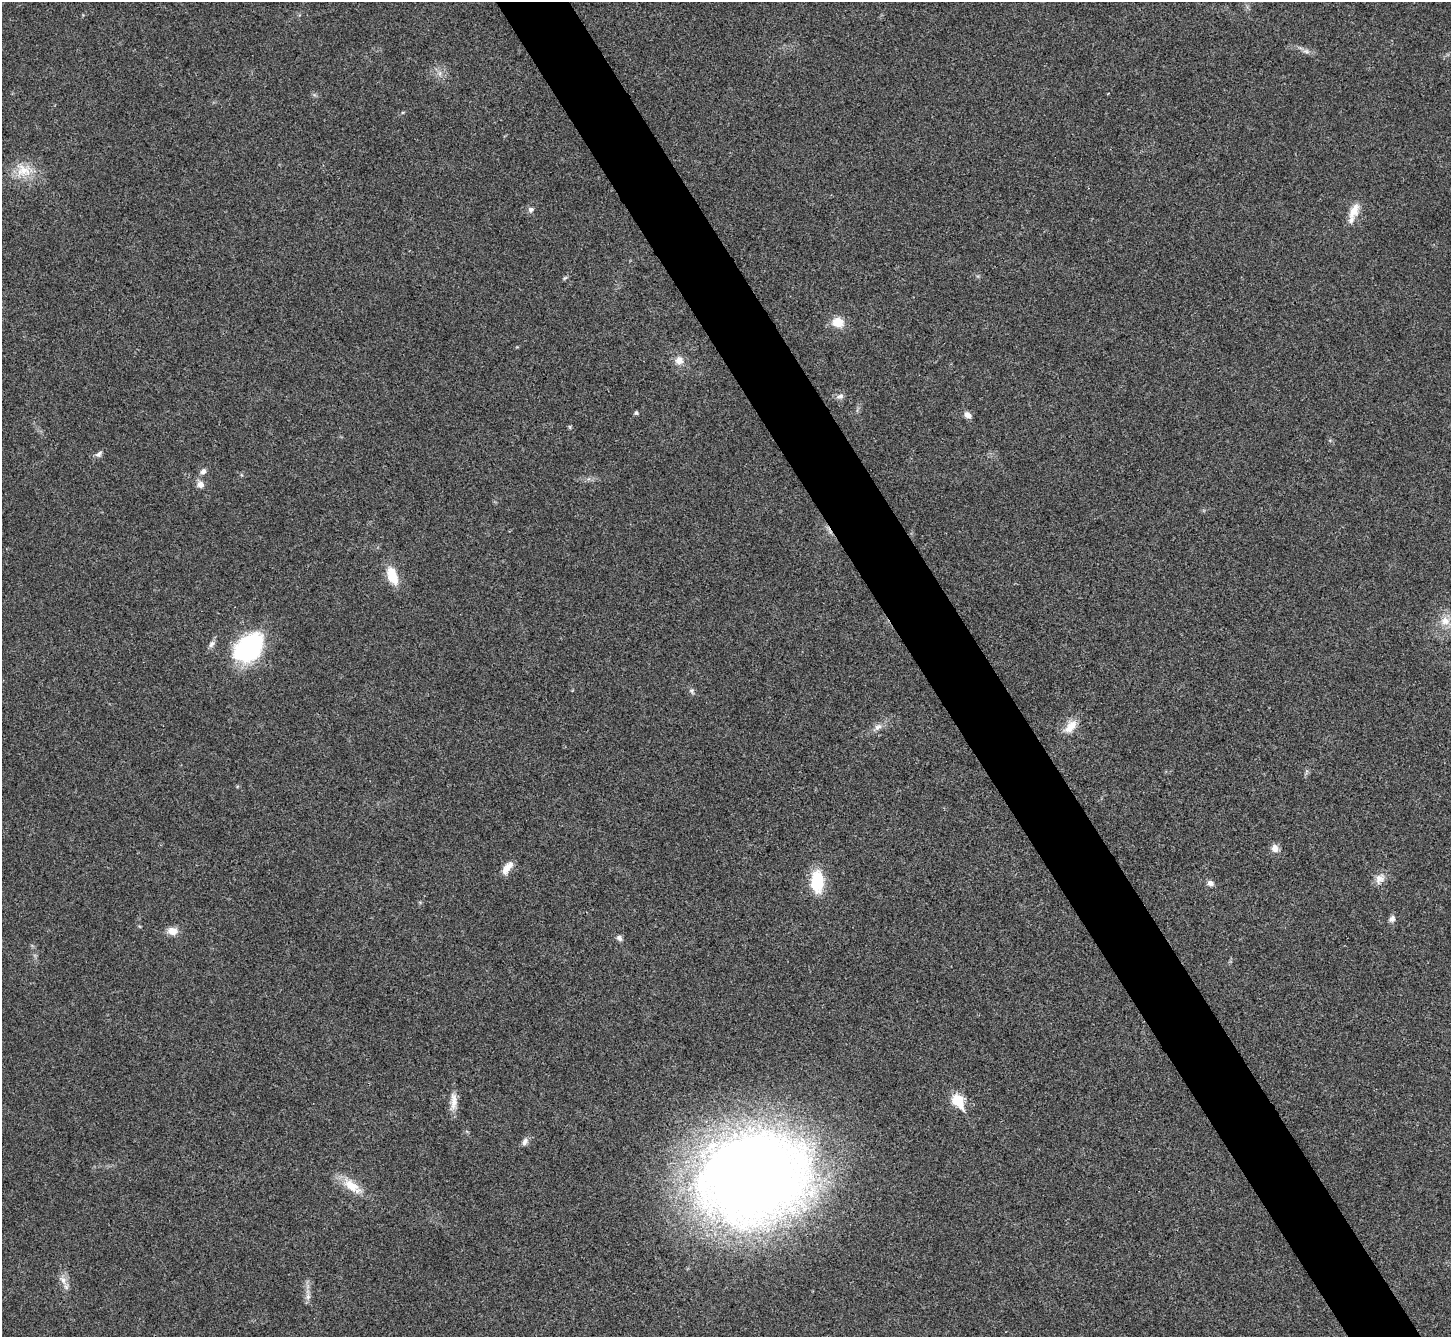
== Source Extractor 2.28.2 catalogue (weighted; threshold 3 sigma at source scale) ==
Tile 6 of 4 x 4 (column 2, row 2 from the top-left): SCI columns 1455-2903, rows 2966-4300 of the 5803 x 5795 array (HDU 1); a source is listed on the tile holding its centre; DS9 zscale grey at full resolution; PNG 1453 x 1339 px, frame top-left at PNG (2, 2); no overlay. Shown black and unused: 5% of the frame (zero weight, under 3 of 4 exposures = <1% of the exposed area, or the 3 px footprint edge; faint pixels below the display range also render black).
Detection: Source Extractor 2.28.2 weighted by HDU 2 'WHT'; one run over the whole footprint, this tile lists its part. Background 0.0214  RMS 0.0045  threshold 0.0201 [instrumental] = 3 sigma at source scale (4.5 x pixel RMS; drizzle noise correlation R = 1.50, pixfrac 1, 0.05/0.05 arcsec/px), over >= 5 px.
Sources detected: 36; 1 inside a brighter listed object's ellipse — not listed separately; the other 35 listed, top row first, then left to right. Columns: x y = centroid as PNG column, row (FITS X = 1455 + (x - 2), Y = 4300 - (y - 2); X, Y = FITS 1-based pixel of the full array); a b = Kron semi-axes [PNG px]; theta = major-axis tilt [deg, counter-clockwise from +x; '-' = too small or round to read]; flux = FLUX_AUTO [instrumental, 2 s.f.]
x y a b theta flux
1306 51 7 4 -19 1.1
23 170 22 17 -19 9.3
531 209 8 6 5 1.4
1354 211 22 10 64 6
565 278 8 3 45 0.62
838 322 8 7 - 9.9
679 360 11 10 - 3.2
840 396 10 6 8 1.5
636 413 6 5 - 0.7
968 415 8 6 -41 2.4
99 454 11 5 38 1.4
203 471 8 6 41 1.6
200 484 9 9 - 2.3
392 576 21 11 -70 10
1445 621 14 12 -20 5.1
212 644 10 7 55 1.7
249 648 33 22 44 56
692 691 6 5 - 0.89
878 727 11 7 30 2.2
1070 727 21 10 48 5.7
1275 848 10 9 - 2.5
506 869 14 9 73 3.4
1379 879 14 10 26 3.5
817 881 24 13 -88 17
1210 883 8 7 - 1.7
1392 919 9 7 61 1.7
172 931 12 9 -1 4.1
619 938 8 6 -66 1.3
958 1100 7 6 - 31
454 1101 26 8 90 4.4
525 1142 11 7 61 1.7
752 1177 86 66 19 740
352 1186 30 12 -38 8.9
63 1280 14 8 -56 2.9
308 1297 7 6 - 1.4